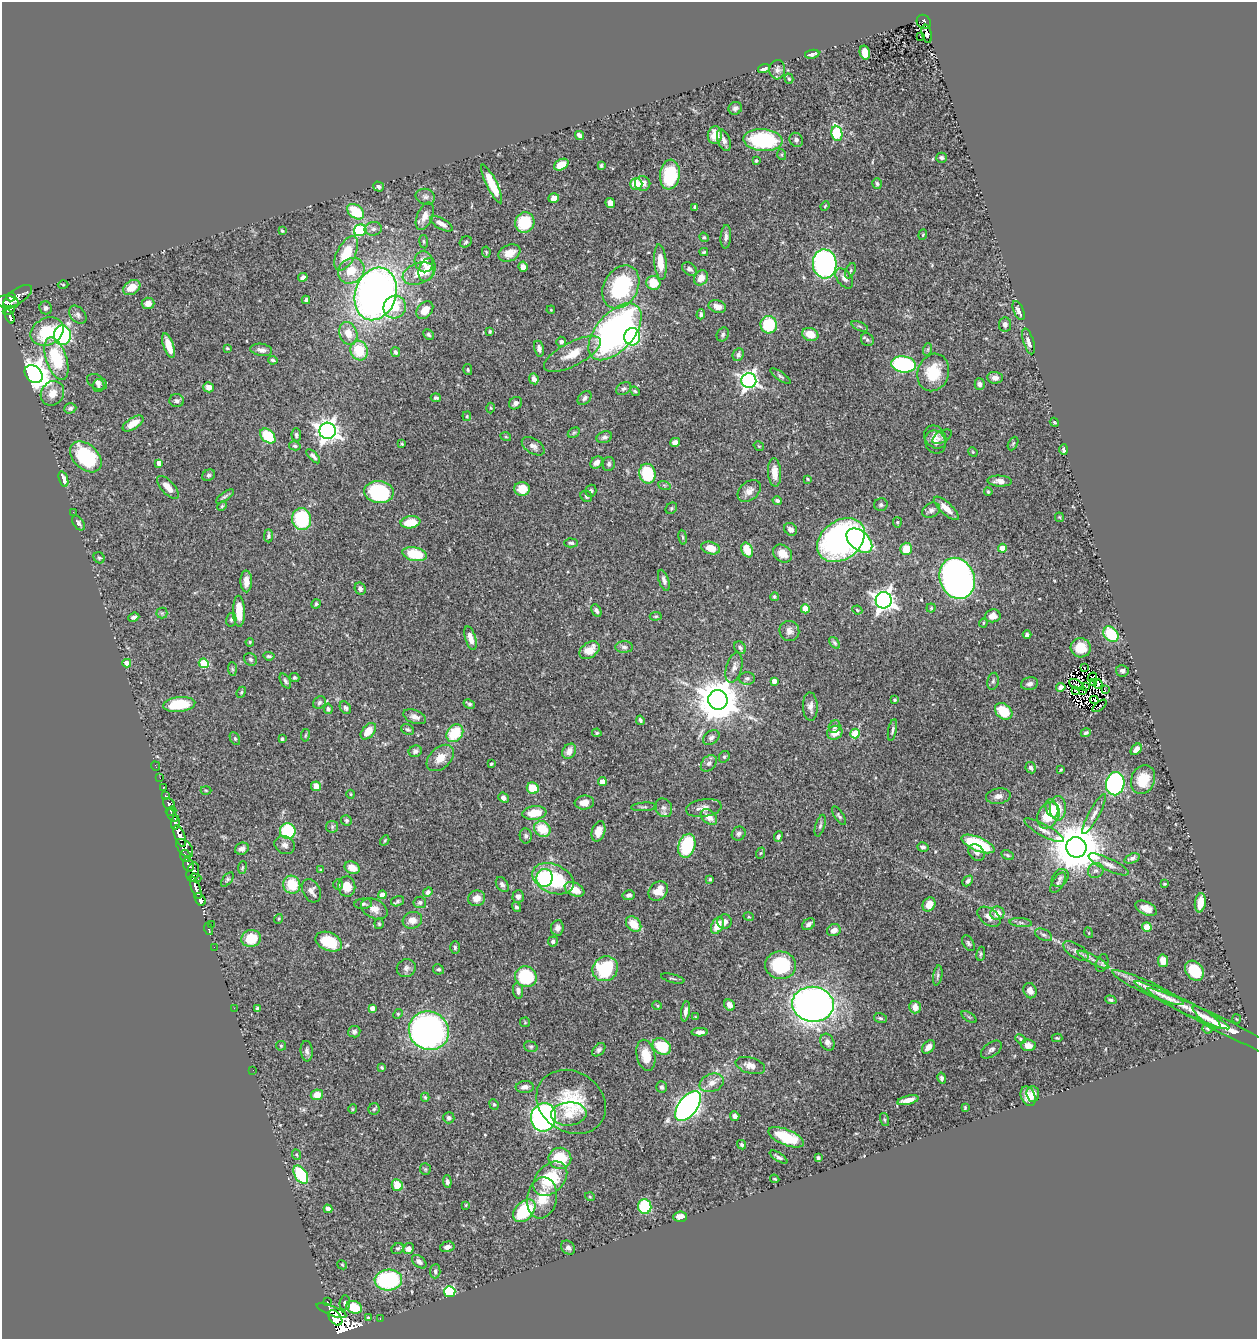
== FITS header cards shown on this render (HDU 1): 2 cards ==
NAXIS1  =                 1255
NAXIS2  =                 1337

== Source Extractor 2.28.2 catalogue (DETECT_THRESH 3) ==
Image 1255 x 1337 px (HDU 1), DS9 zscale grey, 1 PNG px = 1 image px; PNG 1259 x 1341 px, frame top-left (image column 1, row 1337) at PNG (2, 2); each listed source drawn as its Kron ellipse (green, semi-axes under 4 px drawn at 4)
Background 0.543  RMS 0.02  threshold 0.0606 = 3 sigma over >= 5 px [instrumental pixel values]
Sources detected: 525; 9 with non-positive FLUX_AUTO (blend fragments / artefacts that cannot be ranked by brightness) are neither listed nor drawn; of the other 516, the 500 brightest by FLUX_AUTO listed and drawn (16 fainter detections omitted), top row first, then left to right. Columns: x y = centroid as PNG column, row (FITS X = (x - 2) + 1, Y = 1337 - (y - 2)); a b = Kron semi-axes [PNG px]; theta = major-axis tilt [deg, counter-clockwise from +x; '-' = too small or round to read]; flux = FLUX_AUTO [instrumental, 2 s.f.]
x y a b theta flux
924 22 7 6 - 64
927 34 9 5 -76 2.7
920 36 2 2 - 1.4
865 53 7 5 -76 18
812 54 7 4 11 4.4
764 69 6 4 17 6.7
777 70 9 7 85 5.8
789 79 5 4 - 1.8
735 108 7 6 - 4
837 133 8 5 -83 95
579 135 5 4 - 5.4
715 135 9 7 81 17
724 140 11 6 -69 6.7
763 140 19 11 -5 120
796 140 7 6 - 3.7
782 155 5 3 - 1.5
941 158 5 5 - 2.9
756 161 3 3 - 1.6
561 165 8 5 30 22
601 165 4 3 - 1.9
670 175 15 9 83 80
643 183 8 7 - 10
492 184 21 5 -64 35
636 184 6 6 - 29
877 184 5 4 - 2.6
378 187 5 4 - 4
425 197 10 7 -16 5.3
554 198 5 4 - 10
610 203 5 4 - 12
825 206 5 3 - 1.1
695 207 4 3 - 2.8
356 212 9 6 -39 57
425 216 14 7 67 11
525 222 10 9 - 58
442 224 12 5 -29 8.4
373 229 8 6 11 4.9
360 230 6 6 - 100
282 231 4 3 - 1.9
923 235 5 3 - 1.3
704 237 5 4 - 1.7
726 237 12 5 86 4.8
424 242 7 4 -83 2
466 242 6 5 - 2.5
486 252 5 4 - 1.7
704 252 4 3 - 1.9
346 253 19 9 63 39
509 253 11 8 24 15
424 262 11 9 -71 15
660 262 18 6 -85 24
825 264 14 12 -86 300
523 267 5 4 - 6.2
689 269 8 5 -34 4.4
427 270 12 8 70 17
351 271 14 12 38 27
850 271 8 4 64 2.4
418 273 16 10 21 18
303 277 5 4 - 5.1
701 278 8 6 56 12
844 278 11 7 -53 6.4
653 283 7 7 - 29
63 285 5 3 - 1.1
621 287 23 17 60 130
132 288 9 6 34 17
376 294 27 20 71 880
18 296 16 7 34 170
11 297 4 3 - 140
306 300 4 3 - 2.8
7 302 11 6 -8 190
148 303 6 6 - 10
395 307 11 11 - 31
717 307 9 6 -15 8.2
46 308 6 6 - 3.6
9 310 6 4 25 130
425 310 10 7 49 15
551 310 4 3 - 1.1
1019 311 10 5 -67 7.4
701 314 5 3 - 3
78 315 10 7 -47 4.6
10 316 7 3 -70 110
1005 324 7 6 - 4.7
769 325 9 8 - 61
860 326 9 3 -21 2.4
47 331 17 13 25 61
490 331 3 3 - 1.4
615 332 34 18 49 510
348 333 12 9 -73 17
723 334 7 5 61 2.8
810 334 8 6 -20 18
62 335 10 8 -88 210
429 335 6 4 -45 2.4
632 337 9 8 - 91
867 340 7 6 - 3.1
1029 341 13 5 -73 7.8
561 342 5 5 - 3.1
169 346 13 5 -71 18
227 348 3 3 - 1.3
539 349 8 4 -77 4.9
928 349 6 4 71 2.1
261 350 11 6 -9 5.8
359 350 10 8 -72 41
395 352 5 4 - 2.9
572 354 31 12 27 28
738 355 6 5 - 3.8
56 359 22 10 -72 73
273 360 5 3 - 2.4
903 364 12 8 -6 200
468 370 6 4 -76 1.8
933 372 19 15 73 42
34 374 10 8 -45 1500
780 376 12 4 -36 2.9
995 378 8 6 -5 6.3
534 379 5 4 - 6.4
749 381 7 7 - 500
97 382 10 7 -30 5
980 384 6 5 - 3.7
98 386 6 6 - 3
208 387 5 5 - 7.8
624 388 8 6 31 3.3
635 391 5 4 - 1.9
52 393 13 11 53 15
436 398 5 4 - 2.6
584 398 8 5 48 3.6
177 401 7 6 - 4.2
516 403 7 6 - 5.3
70 408 6 5 - 3.6
491 408 5 3 - 1.4
467 416 5 4 - 1.5
1054 422 5 3 - 1.4
133 424 12 5 32 21
328 431 8 8 - 960
574 433 6 4 30 2.1
296 435 6 5 - 2.6
268 436 9 6 -43 56
506 437 5 3 - 1.4
604 437 8 5 19 3.6
935 437 12 10 -49 10
942 437 10 6 31 3.4
675 442 5 4 - 5.6
935 442 12 10 -69 8.8
402 444 4 3 - 1.4
1013 444 7 4 63 2.1
295 446 6 4 -15 2
533 446 13 7 -33 6.4
759 446 5 3 - 1.3
1064 450 5 4 - 4.8
973 452 5 4 - 1.4
313 456 9 4 -47 3.7
86 457 18 12 -44 90
596 462 7 5 45 6.9
159 463 4 4 - 9.3
609 464 7 6 - 3.4
775 472 14 6 -86 16
647 474 10 8 -77 72
209 475 7 5 32 2.5
63 479 8 4 -72 12
808 479 3 2 - 1.3
1000 481 12 5 -4 7.9
664 485 6 4 -19 2
168 487 14 6 -48 15
522 489 8 7 - 20
591 491 6 5 - 3.4
749 491 13 9 41 10
379 492 15 11 -7 110
988 492 4 3 - 1.6
225 496 11 4 35 3
586 496 6 5 - 2.7
777 500 5 4 - 2.6
881 505 7 6 - 3.2
222 506 5 3 - 1.6
671 508 6 5 - 2.1
946 508 16 6 -43 15
931 510 9 7 29 5
73 512 2 2 - 1.2
1059 517 5 4 - 1.3
302 519 11 9 -81 82
410 522 10 6 9 31
897 522 5 4 - 1.8
78 523 8 5 -55 3.7
791 529 7 6 - 6.4
268 536 6 4 90 3.3
683 537 7 4 -81 2
841 540 26 19 38 410
859 541 15 9 -42 240
571 543 7 4 -2 2.9
711 548 9 6 -16 18
1002 548 4 4 - 18
906 549 6 6 - 21
747 550 8 5 -63 29
783 553 10 8 -38 14
415 554 12 7 -11 49
99 558 6 5 - 2.4
957 578 21 17 -67 940
664 580 11 5 -72 4.7
246 581 11 6 -89 11
360 588 6 5 - 4.4
774 597 4 4 - 2
884 600 8 8 - 790
316 604 5 4 - 2.4
931 608 4 4 - 1.8
805 609 4 4 - 23
857 610 5 4 - 1.7
239 611 15 6 -89 26
596 611 7 4 -63 4.1
162 613 5 5 - 2.3
656 616 6 4 5 1.8
993 616 8 6 7 11
134 617 6 3 22 3.3
231 620 7 5 77 2.6
983 623 4 4 - 1.6
789 631 10 10 - 7.9
1111 634 9 6 -47 61
1027 635 4 4 - 4.1
470 638 12 5 -73 12
250 642 4 3 - 1.5
834 643 7 4 -52 2.3
624 647 9 5 -2 4.5
740 648 7 5 -57 3.1
1081 648 10 9 - 23
589 650 11 7 33 17
269 656 6 3 -7 2
250 659 7 6 - 3
127 663 4 4 - 12
204 663 5 4 - 62
734 667 15 7 74 8.1
1084 667 2 2 - 1.8
232 669 7 4 -88 2.6
1122 671 6 5 - 4
294 677 5 4 - 2.1
1092 677 5 2 - 1.1
747 678 8 6 1 4.5
285 681 8 4 -60 3.3
774 681 4 4 - 9.5
993 681 8 5 79 3.2
1093 683 3 2 - 1.7
1030 684 8 6 11 5.4
1077 684 8 2 -28 2.1
1098 684 5 2 - 1.6
1086 686 3 2 - 1.7
1061 687 4 4 - 5.2
1105 689 4 2 - 1.5
1075 690 3 2 - 1.7
1082 691 3 2 - 1.5
241 692 6 4 68 1.8
718 700 10 9 - 4800
895 700 4 3 - 1.6
1094 700 4 2 - 2
319 703 7 5 45 3.3
179 704 16 7 6 57
469 704 6 3 -28 2.6
1100 706 8 2 39 7.3
810 707 14 7 -88 7.4
345 708 7 5 -53 3.6
328 709 5 4 - 2.8
1004 711 10 7 -41 44
415 717 12 6 -21 7.6
640 720 5 3 - 3
835 726 7 5 62 3
408 729 7 5 -30 2.9
892 730 11 4 79 3.1
368 731 10 6 49 17
455 733 9 7 52 48
597 733 4 3 - 1.8
835 733 8 6 25 14
855 733 5 4 - 49
1086 733 5 4 - 3
305 735 6 3 81 1.5
711 738 9 6 37 4.6
235 739 7 4 -63 2.4
282 739 4 3 - 2.3
1136 749 6 4 48 7.7
415 751 6 5 - 3.9
569 751 8 6 54 9.9
724 757 6 5 - 2.4
440 758 16 10 43 17
709 763 9 6 48 4.5
491 764 3 3 - 1.6
155 766 5 2 - 5.9
1031 768 6 5 - 3.7
1061 770 3 2 - 1.5
160 778 2 2 - 4
1143 780 15 11 71 32
602 782 4 4 - 9.3
1115 784 11 9 80 240
316 786 5 4 - 16
163 787 3 3 - 15
533 788 6 5 - 33
206 790 5 3 - 1.3
351 794 4 4 - 1.5
166 796 4 3 - 47
998 796 12 7 8 7.4
503 798 5 4 - 4.7
584 802 9 7 7 10
169 804 7 5 -44 160
644 807 13 3 4 2.1
664 808 10 8 -60 6.2
704 808 18 8 8 10
1052 808 9 6 -69 11
1058 808 12 8 -90 24
171 811 5 3 - 140
534 813 12 7 6 31
1094 814 22 5 61 7.9
172 815 7 3 -58 210
1048 815 14 10 60 33
839 816 11 4 -55 2.9
709 817 9 6 -42 12
346 820 5 5 - 2.5
175 823 7 4 81 200
820 826 11 4 74 3.5
332 827 6 6 - 2.4
542 829 9 7 -36 34
1044 830 22 6 -29 9.6
288 831 8 8 - 81
598 831 10 6 74 13
739 834 7 6 - 3.8
180 836 11 5 -70 920
526 836 7 6 - 3.5
778 836 5 4 - 3.5
385 840 5 3 - 1.3
978 844 18 7 -22 95
285 845 10 8 -27 6.3
687 846 12 8 73 85
923 847 5 5 - 3.5
1076 847 10 10 - 6800
185 848 10 6 -50 380
242 849 7 6 - 4.9
977 852 9 7 -48 5.6
761 853 6 3 69 1.4
1008 855 7 4 -27 2.4
185 856 6 5 - 120
1132 858 8 4 20 4.2
1109 864 22 6 -25 9.7
188 865 7 5 -68 200
242 868 6 4 83 1.8
352 868 8 6 -24 15
321 870 3 3 - 2.1
1096 871 8 7 - 4.3
193 872 10 6 75 260
195 878 6 3 -15 83
545 878 9 8 - 120
1060 878 10 7 54 5.4
227 879 8 4 52 2.4
553 879 22 14 -23 92
710 879 4 3 - 1.7
968 881 6 4 46 4
1058 883 11 5 58 4.6
1165 884 3 2 - 1.4
292 885 9 8 - 38
338 885 5 4 - 1.8
502 885 8 5 -57 4.1
347 887 10 8 -82 19
196 888 12 4 -71 520
575 889 10 6 -25 17
311 891 12 8 -62 7.4
658 891 11 8 43 17
428 892 5 4 - 4.8
382 895 4 4 - 13
629 895 6 5 - 4.4
518 896 6 5 - 6.4
477 898 8 7 - 12
200 899 7 5 -58 420
398 901 7 5 17 2.5
420 902 6 6 - 3.5
1200 903 9 5 82 16
363 904 9 5 4 3.5
929 904 7 6 - 15
516 907 5 4 - 2.9
1146 908 11 6 -26 14
374 909 14 9 -27 11
997 913 7 7 - 13
749 917 5 3 - 1.3
989 917 13 8 -35 9.7
278 919 5 3 - 1.3
412 920 10 8 18 12
724 922 7 7 - 7.1
1021 923 11 4 -5 3.8
211 924 2 2 - 27
379 924 5 4 - 1.9
634 924 9 6 -46 25
809 924 7 5 33 4.9
717 926 9 5 64 17
1147 927 5 5 - 21
557 928 7 6 - 5.4
209 929 6 3 -75 19
834 930 7 6 - 9.8
1089 933 5 3 - 1.2
1043 935 9 5 -27 3.6
251 938 10 8 15 36
553 941 5 5 - 3
329 942 14 9 -23 42
968 943 8 5 -59 3
214 947 2 2 - 7.1
455 947 6 4 89 2.5
1076 951 14 7 -33 6.8
981 954 7 4 81 2.3
1093 960 18 4 -28 7.8
1163 961 6 5 - 15
1102 963 9 5 70 3.4
781 965 15 14 - 92
406 968 9 9 - 5.7
438 969 5 5 - 2.5
605 969 13 12 - 87
1194 971 11 8 -50 46
938 975 10 4 80 3.4
526 977 11 10 - 85
673 978 12 2 -14 1.9
1148 988 39 6 -24 23
518 991 8 5 -82 4.6
1030 991 8 6 -68 8.4
1111 1000 6 4 -20 2.9
813 1004 21 17 -7 950
657 1005 5 3 - 1.2
729 1005 6 5 - 7.4
1182 1005 53 6 -26 30
915 1007 6 6 - 11
234 1008 2 2 - 120
257 1008 3 3 - 2
372 1008 4 4 - 9.6
686 1011 10 4 79 5.4
398 1014 5 4 - 1.6
695 1017 4 3 - 1.2
969 1017 8 3 -32 2
1207 1017 17 5 -37 6.8
880 1018 6 5 - 2.3
1236 1019 5 3 - 1.2
525 1022 5 5 - 1.4
1225 1027 86 7 -26 34
1207 1028 5 5 - 2.1
429 1031 20 19 - 660
354 1032 6 5 - 3.2
700 1032 8 4 1 6.4
1057 1038 5 3 - 1.7
1020 1039 5 4 - 2.2
827 1042 9 6 -61 6.3
1028 1045 7 5 -7 11
281 1046 5 4 - 1.6
662 1046 10 7 -33 50
531 1047 7 5 -16 2.4
928 1047 8 5 50 10
991 1049 12 7 37 5.3
599 1050 8 5 45 3.6
307 1051 10 6 -84 5.1
646 1055 16 9 -77 25
750 1065 15 8 -17 11
382 1067 3 3 - 1.5
253 1070 2 2 - 2.6
942 1078 6 4 -79 3.1
712 1083 12 9 19 11
525 1087 9 6 4 6.6
662 1087 6 5 - 3.7
1033 1094 8 6 -85 7.1
317 1095 6 5 - 17
1028 1096 10 7 -69 14
425 1097 4 3 - 1.9
908 1100 11 4 13 10
571 1102 36 30 -33 76
494 1104 5 4 - 1.7
688 1106 17 9 52 620
965 1108 4 3 - 1.7
353 1109 4 4 - 1.6
374 1109 6 5 - 2.4
569 1114 17 11 5 22
735 1116 5 4 - 4
543 1117 14 12 81 500
449 1118 5 5 - 3.7
884 1119 7 3 -71 1.6
786 1137 19 8 -22 45
742 1145 5 4 - 2.2
297 1155 5 3 - 1.4
778 1157 10 4 -32 3.5
560 1158 11 10 - 47
818 1158 4 3 - 2.6
425 1169 6 5 - 2.2
301 1175 10 6 -58 80
550 1179 20 13 46 59
775 1179 5 2 - 1.3
447 1182 6 4 -86 3.9
397 1185 6 5 - 26
590 1197 5 3 - 1.3
542 1198 20 15 80 33
466 1205 3 3 - 1.3
645 1206 7 6 - 83
328 1209 4 4 - 12
524 1211 13 9 46 82
680 1217 7 5 4 9.2
447 1247 7 5 15 6.2
568 1248 8 6 -48 4.3
398 1249 6 5 - 2.4
408 1249 6 5 - 7.5
419 1262 8 5 -41 5
342 1265 5 4 - 1.4
435 1271 7 5 85 3.3
388 1280 14 10 3 150
450 1292 5 5 - 150
327 1302 3 3 - 36
345 1303 7 5 85 2.7
354 1307 8 6 -22 35
331 1311 16 5 -22 320
335 1318 8 5 -51 620
368 1318 3 3 - 1.5
380 1318 3 2 - 11
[16 fainter detections neither listed nor drawn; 9 non-positive-flux detections neither listed nor drawn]